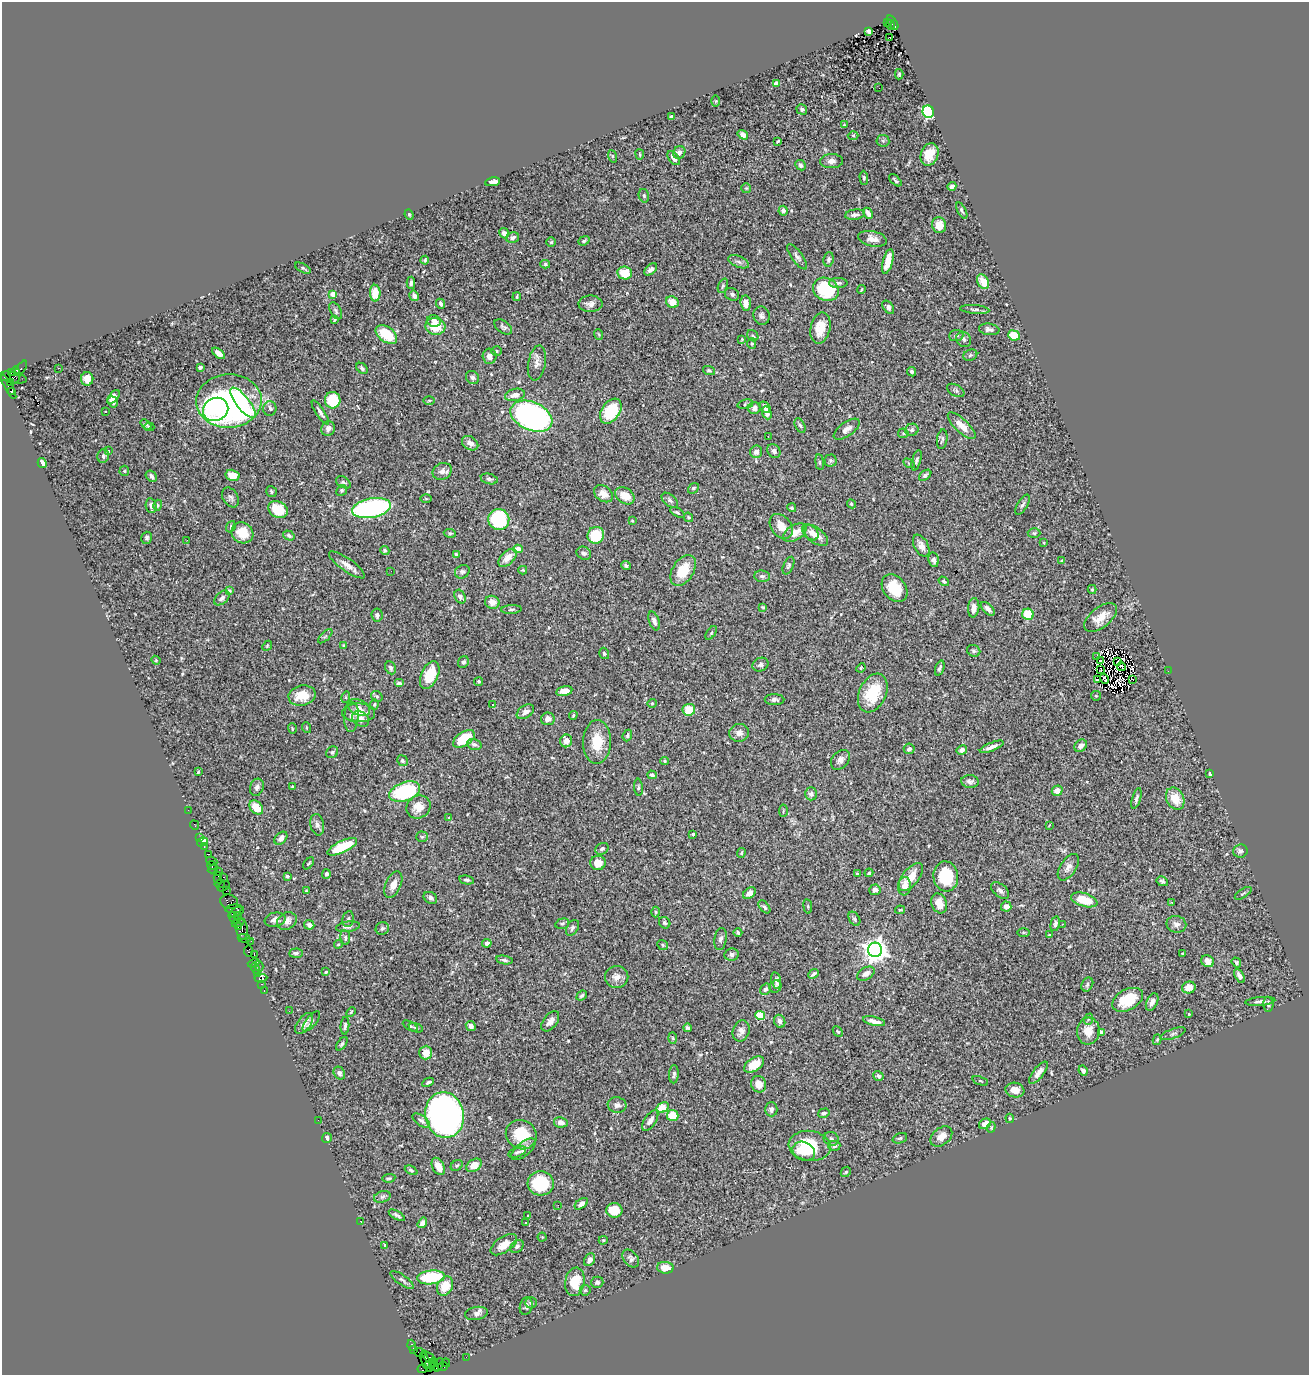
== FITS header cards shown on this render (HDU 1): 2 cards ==
NAXIS1  =                 1307
NAXIS2  =                 1373

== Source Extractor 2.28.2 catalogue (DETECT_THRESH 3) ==
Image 1307 x 1373 px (HDU 1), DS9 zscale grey, 1 PNG px = 1 image px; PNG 1311 x 1377 px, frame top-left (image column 1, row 1373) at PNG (2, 2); each listed source drawn as its Kron ellipse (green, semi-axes under 4 px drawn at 4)
Background 1.5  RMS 0.046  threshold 0.137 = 3 sigma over >= 5 px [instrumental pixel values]
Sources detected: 554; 7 with non-positive FLUX_AUTO (blend fragments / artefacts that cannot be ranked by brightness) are neither listed nor drawn; of the other 547, the 500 brightest by FLUX_AUTO listed and drawn (47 fainter detections omitted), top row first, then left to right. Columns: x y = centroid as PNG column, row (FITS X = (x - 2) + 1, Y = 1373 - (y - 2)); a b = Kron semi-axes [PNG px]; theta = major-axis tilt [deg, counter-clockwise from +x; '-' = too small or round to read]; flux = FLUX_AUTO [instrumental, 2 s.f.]
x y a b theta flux
887 23 3 2 - 280
893 23 8 3 -55 360
890 25 5 3 - 130
869 31 4 4 - 8
890 37 3 2 - 6.2
899 74 5 4 - 4.6
776 84 4 4 - 32
879 88 2 2 - 3.6
716 101 6 4 -90 3.4
802 109 5 5 - 8.4
928 112 6 5 - 430
671 117 3 3 - 4.3
844 125 3 2 - 2.8
743 135 5 4 - 14
853 135 5 3 - 2.8
778 141 4 3 - 3.9
883 141 6 6 - 5.6
679 152 7 6 - 14
640 154 5 2 - 3.1
929 154 12 8 70 44
612 156 6 4 -71 4.3
674 158 8 5 -52 23
831 161 11 7 1 16
800 165 6 4 -43 9.4
864 178 7 4 -87 4.4
895 180 7 3 -43 4.5
493 182 8 4 10 13
952 186 5 4 - 11
746 188 5 5 - 3.7
644 196 7 5 -75 6
962 210 9 4 -62 6.3
783 211 5 4 - 12
868 213 6 4 -64 20
409 215 5 4 - 3.1
855 215 10 5 7 9.8
939 225 8 7 - 41
504 233 5 4 - 14
513 237 6 5 - 9.5
872 239 14 7 -13 21
584 241 6 4 22 4.7
551 242 5 5 - 4.6
797 257 15 5 -54 12
829 259 7 5 84 7.6
425 260 4 4 - 4.6
888 261 13 5 75 44
739 262 11 5 -22 11
545 264 5 4 - 4.4
303 268 9 3 -27 4.8
651 269 7 4 41 12
625 273 7 6 - 49
983 282 8 5 -63 49
411 283 6 3 88 6.9
838 283 9 5 1 7.7
723 286 7 4 69 5.4
826 289 13 11 -28 190
861 289 4 3 - 3.2
375 293 8 5 -89 50
333 294 4 4 - 27
732 294 7 6 - 7.5
414 296 5 4 - 12
517 297 4 3 - 3
672 302 6 5 - 32
746 303 8 5 -84 27
441 304 5 4 - 7.3
591 304 12 8 -1 16
888 307 7 5 -54 9.4
975 309 15 4 -5 8.1
336 311 9 5 -62 7.2
762 316 9 8 - 11
334 320 4 3 - 4.8
434 321 7 5 -12 15
435 326 10 8 -14 62
503 327 10 6 -36 8.5
820 328 16 9 77 50
989 329 10 5 -8 11
598 334 5 3 - 3.1
386 335 12 7 -36 94
956 335 7 5 3 7.4
1014 335 6 5 - 64
753 336 6 5 - 5.8
742 339 3 3 - 3.4
964 339 8 7 - 9
752 344 5 4 - 4
496 351 5 4 - 4
218 353 7 4 -37 16
970 355 7 5 24 6.6
490 356 7 7 - 18
537 363 18 8 80 20
200 367 4 3 - 10
21 368 9 4 54 200
59 368 3 2 - 3.9
362 368 6 4 -42 7.1
709 370 6 4 -17 5
11 372 4 3 - 180
912 372 5 4 - 6.7
15 375 8 5 87 650
472 377 7 6 - 8.8
12 378 15 5 -10 910
87 379 7 6 - 27
11 382 3 3 - 460
9 387 13 3 -61 110
956 390 9 5 -28 7.8
11 392 3 3 - 930
515 395 10 6 12 19
113 397 8 4 48 19
333 400 8 7 - 130
429 400 6 4 1 4
229 401 33 27 3 910
113 402 6 4 -55 10
243 403 19 6 -52 94
745 404 8 4 12 5.2
765 407 6 4 -49 12
270 408 7 6 - 9.2
754 408 6 6 - 16
216 409 13 11 29 86
105 411 3 2 - 4.1
611 411 14 9 56 140
320 412 14 4 -57 10
767 413 7 4 -67 15
531 416 22 14 -24 1100
146 424 6 4 -38 5.2
800 425 7 5 -62 6.3
962 426 18 6 -43 45
149 427 5 3 - 5
328 429 7 7 - 13
847 429 15 7 36 16
912 430 7 6 - 8.6
903 433 5 5 - 4.1
768 437 3 2 - 3.8
942 439 10 5 82 7.5
470 443 9 6 -35 17
108 451 3 2 - 3.4
774 451 7 6 - 11
756 452 6 6 - 17
103 456 7 5 80 6.7
830 460 6 6 - 5.4
916 460 10 4 74 7.2
820 462 8 4 -82 5.4
42 463 5 4 - 23
909 463 6 4 -31 3.8
124 471 5 5 - 3.7
442 471 10 8 29 15
233 475 7 5 -14 42
925 475 7 4 38 7.3
151 476 6 4 -43 11
489 479 8 5 -13 6.8
343 482 8 5 -31 7
693 488 6 4 40 5.3
342 490 6 5 - 6.1
271 491 6 5 - 5.3
603 494 10 7 -34 32
625 496 10 7 -35 50
230 497 11 7 -57 11
426 499 5 3 - 2.8
670 500 10 5 -39 7.6
851 504 5 4 - 3.9
158 505 5 4 - 3.7
1023 505 11 5 59 7.6
151 506 8 5 -79 9.3
371 508 20 9 11 580
792 508 4 4 - 5
278 509 10 8 -28 91
677 512 8 4 -30 5.2
688 517 5 4 - 4.1
499 519 10 10 - 240
632 521 4 4 - 2.8
781 526 14 10 -51 35
231 527 6 4 70 4.3
242 533 11 10 - 61
450 533 6 4 -7 4.7
795 533 13 7 32 44
811 533 8 6 -48 20
1034 533 6 4 -1 4.8
596 535 8 8 - 100
815 535 15 7 -35 38
289 536 6 4 -35 7.5
147 538 6 5 - 5.5
187 540 3 2 - 2.8
1044 543 3 3 - 3
921 546 12 7 -62 20
518 549 5 4 - 43
385 550 4 4 - 6.4
584 553 7 6 - 8.4
456 554 4 3 - 5.8
507 558 11 6 45 38
934 560 7 5 -78 10
1062 561 4 4 - 4.5
347 565 21 6 -35 24
626 566 5 4 - 7.9
788 566 9 5 68 6.6
523 570 4 3 - 3.2
683 570 17 10 58 78
391 571 2 2 - 4.5
462 572 7 6 - 7.6
762 576 7 6 - 7.6
944 581 5 4 - 5.5
895 588 15 11 -50 85
1092 589 4 3 - 4.5
229 591 3 3 - 4.7
460 597 7 5 -63 10
222 598 9 5 42 11
492 602 7 6 - 25
763 607 3 3 - 3.5
974 608 9 5 84 24
511 609 10 3 4 5.5
988 609 9 4 -43 15
1028 614 6 5 - 84
377 615 6 5 - 10
1100 617 19 10 38 43
654 621 10 5 -70 12
711 633 8 4 55 5.2
325 636 9 3 45 4.9
267 646 5 4 - 4.2
343 646 3 3 - 3.9
974 651 7 5 -31 6.7
604 653 6 5 - 6.4
1097 656 3 2 - 7.5
156 660 4 4 - 3.5
1100 661 3 2 - 3.3
1117 661 4 2 - 3.4
463 662 6 5 - 8.2
760 665 8 6 25 9.8
1121 667 4 2 - 3.9
390 668 7 5 -65 8.9
861 668 5 4 - 3.1
940 668 8 3 70 7.3
1101 670 3 2 - 3.1
1168 671 2 2 - 17
430 675 15 8 66 100
1104 679 5 2 - 6.3
1132 679 3 2 - 120
1097 680 4 2 - 4.9
479 681 5 4 - 4.8
399 683 5 4 - 11
564 691 8 5 12 27
873 693 20 13 65 120
302 696 14 10 10 55
377 696 6 5 - 4.8
1096 696 5 4 - 4.2
346 697 6 3 73 3.1
774 700 10 5 -1 10
652 703 4 4 - 3.3
374 704 5 4 - 3.9
492 705 2 2 - 2.9
359 708 12 7 -23 19
689 710 6 6 - 57
525 712 10 6 34 17
359 713 16 9 -2 33
573 715 4 3 - 3.8
351 717 15 7 85 16
361 719 9 7 -34 21
548 719 7 6 - 16
307 728 5 3 - 3.2
292 729 5 3 - 2.9
739 733 10 9 - 18
627 735 6 4 68 5.4
464 739 12 7 33 100
566 741 6 6 - 29
597 742 22 14 88 80
474 744 7 5 -18 8.1
1081 746 7 5 42 15
992 747 12 4 22 16
909 749 5 5 - 10
962 750 5 4 - 15
332 752 6 5 - 6.4
840 760 11 8 48 16
402 761 5 5 - 7.2
665 761 4 4 - 3.5
198 772 3 3 - 3.6
1210 773 4 3 - 18
652 775 4 3 - 7.1
970 781 9 6 -5 11
292 786 3 2 - 2.8
257 787 9 6 70 11
638 787 8 3 -86 4.4
1057 791 6 5 - 22
404 792 16 9 20 280
811 794 6 6 - 9.9
1136 798 11 4 73 8.1
1175 799 11 8 -64 55
256 807 8 5 -48 57
419 807 12 11 - 39
188 810 2 2 - 24
783 811 6 3 88 3
449 817 3 3 - 11
194 825 5 2 - 40
317 825 11 6 -79 12
1049 825 3 2 - 3.3
693 834 3 3 - 6.2
200 837 2 2 - 38
422 837 6 5 - 4.9
281 838 7 5 45 18
202 842 5 3 - 31
204 847 3 2 - 88
342 847 16 6 25 110
602 849 7 5 31 7.2
1240 851 7 6 - 9.5
741 853 5 3 - 3.5
208 854 4 2 - 61
212 861 6 3 -24 210
309 863 7 3 49 3.4
598 863 8 7 - 35
212 865 4 3 - 99
1068 867 15 8 57 18
213 869 5 3 - 61
218 872 2 2 - 100
869 873 4 3 - 6.4
326 874 5 4 - 9.6
857 874 3 3 - 4.7
287 876 3 3 - 6.6
946 876 15 12 -85 130
224 877 3 2 - 210
911 877 16 8 51 48
218 878 6 3 89 170
467 880 7 3 -12 6.4
1162 881 6 4 -30 6.3
220 884 5 3 - 82
393 885 14 7 66 25
224 886 6 4 33 160
904 886 9 6 85 28
875 890 6 5 - 15
1000 890 10 6 -39 12
226 891 2 2 - 74
306 891 3 3 - 3.1
749 893 7 5 40 15
1243 893 9 3 33 4.3
430 898 7 5 -34 9.4
1084 900 13 6 -16 68
229 902 9 7 -15 380
1172 902 3 2 - 5.1
939 903 10 7 -69 40
808 906 7 4 -82 4
764 907 7 4 -50 7
1006 907 5 5 - 15
234 909 8 4 6 220
900 910 5 4 - 3.6
237 912 8 4 31 790
656 912 5 3 - 3.7
238 917 3 2 - 97
234 918 7 3 -53 320
348 919 8 5 80 7.7
854 919 8 5 -59 6.6
275 920 10 7 11 18
287 921 10 8 30 24
238 923 6 4 22 250
665 923 6 5 - 5.9
562 924 7 5 15 5.2
1055 924 7 4 77 9.6
1176 924 10 8 -11 15
309 925 5 4 - 14
1063 925 4 3 - 3
238 926 3 3 - 91
348 927 12 5 8 9.7
382 928 7 6 - 7.1
572 928 8 5 57 8.1
242 929 11 5 -84 510
738 933 4 3 - 6.6
1023 933 6 3 0 3.6
1049 935 4 3 - 3.2
244 938 6 3 -9 80
345 938 8 5 -84 6
720 939 11 6 81 11
251 941 2 2 - 28
487 943 5 4 - 8.7
338 944 4 3 - 2.9
663 945 5 4 - 4
875 950 7 7 - 2800
248 951 5 3 - 110
296 953 7 4 3 8.5
254 954 4 2 - 170
1182 954 4 4 - 2.9
732 955 7 6 - 8.6
504 960 8 4 -10 7.1
1207 961 6 5 - 22
1236 962 5 4 - 5
254 963 6 4 22 120
259 966 5 2 - 34
255 968 6 3 -70 180
326 972 3 3 - 3.2
258 974 4 3 - 150
813 974 6 3 41 6.6
866 974 9 6 30 17
1239 976 7 4 -59 15
617 977 11 11 - 24
261 978 6 3 7 370
776 980 8 4 -78 16
262 984 3 2 - 65
1087 984 7 5 63 7.3
775 986 6 5 - 5.7
1189 987 7 6 - 36
765 989 6 5 - 9.3
264 990 3 2 - 76
582 996 5 4 - 6.2
1128 1000 16 10 28 93
1260 1001 15 4 5 11
1152 1002 9 5 65 16
1268 1004 7 5 -87 8.6
289 1011 3 2 - 2.9
351 1012 6 3 46 3.3
1189 1014 3 3 - 6.3
760 1015 5 4 - 110
1089 1019 6 3 69 4.5
311 1021 12 5 52 8.2
550 1021 12 6 52 17
780 1021 7 5 -67 11
874 1021 11 4 -13 19
304 1023 12 6 53 16
345 1026 9 4 85 6.5
410 1026 8 4 -29 5.1
471 1026 5 4 - 15
416 1028 7 4 -15 4.6
688 1028 4 3 - 7
741 1031 11 8 69 16
838 1031 6 4 -46 3.9
1088 1031 13 11 83 39
1101 1032 4 4 - 11
1173 1034 13 5 20 8.5
673 1038 5 3 - 3.5
1157 1040 5 4 - 4.4
342 1044 8 4 53 5.9
426 1053 7 6 - 34
754 1065 11 6 33 42
1083 1071 5 4 - 13
339 1073 7 5 -56 11
1039 1073 13 5 52 19
674 1074 9 4 86 8.1
878 1076 5 4 - 8.6
980 1081 8 3 -22 3.4
428 1082 6 4 27 5.3
759 1084 8 7 - 27
1015 1090 9 7 -10 28
617 1105 9 7 -8 13
663 1108 6 4 30 69
771 1109 7 6 - 10
824 1113 6 4 16 5.4
445 1115 23 19 -80 1400
673 1116 6 5 - 65
1010 1118 5 4 - 3.7
318 1120 2 2 - 15
421 1121 10 5 -37 9.2
650 1121 12 5 57 16
561 1122 7 5 -11 16
985 1124 6 5 - 18
991 1127 5 4 - 3.6
521 1135 16 14 -30 100
941 1136 12 8 39 24
327 1138 5 4 - 11
900 1138 7 5 20 6
831 1139 8 6 -27 10
810 1146 21 15 -8 130
834 1146 6 5 - 7.7
523 1149 15 7 40 18
804 1151 11 9 -25 34
517 1152 9 5 25 7.6
474 1165 8 6 34 42
438 1166 9 6 -64 28
457 1166 6 5 - 4.9
411 1170 7 4 -25 5.1
846 1172 6 4 45 4.1
389 1178 6 4 9 4.9
541 1183 13 12 - 160
382 1197 8 5 18 8
581 1204 7 4 37 20
558 1205 3 2 - 3
614 1210 8 7 - 60
397 1215 9 3 -31 8.1
528 1216 3 3 - 3.4
361 1222 3 2 - 24
422 1223 6 4 55 16
525 1223 3 2 - 4.7
542 1237 4 4 - 2.8
603 1240 5 4 - 3.2
504 1245 15 7 33 35
385 1246 4 3 - 4.4
517 1246 7 5 43 8.6
631 1258 10 7 -52 11
590 1260 7 5 56 14
665 1268 8 6 -4 40
431 1277 14 7 6 170
402 1280 14 5 -35 8.3
575 1282 14 9 80 84
597 1282 6 5 - 7.7
445 1286 10 7 63 54
585 1290 5 5 - 4.5
531 1303 6 5 - 6.8
526 1306 9 6 75 9.3
476 1313 11 6 10 12
412 1345 5 3 - 99
414 1350 3 3 - 71
420 1353 6 2 -19 88
429 1357 8 4 -37 610
466 1357 2 2 - 26
426 1362 11 2 -66 310
433 1362 4 3 - 320
446 1363 4 2 - 210
430 1364 6 4 16 220
438 1365 7 3 64 300
434 1366 5 3 - 220
443 1366 5 4 - 150
422 1369 5 4 - 59
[47 fainter detections neither listed nor drawn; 7 non-positive-flux detections neither listed nor drawn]